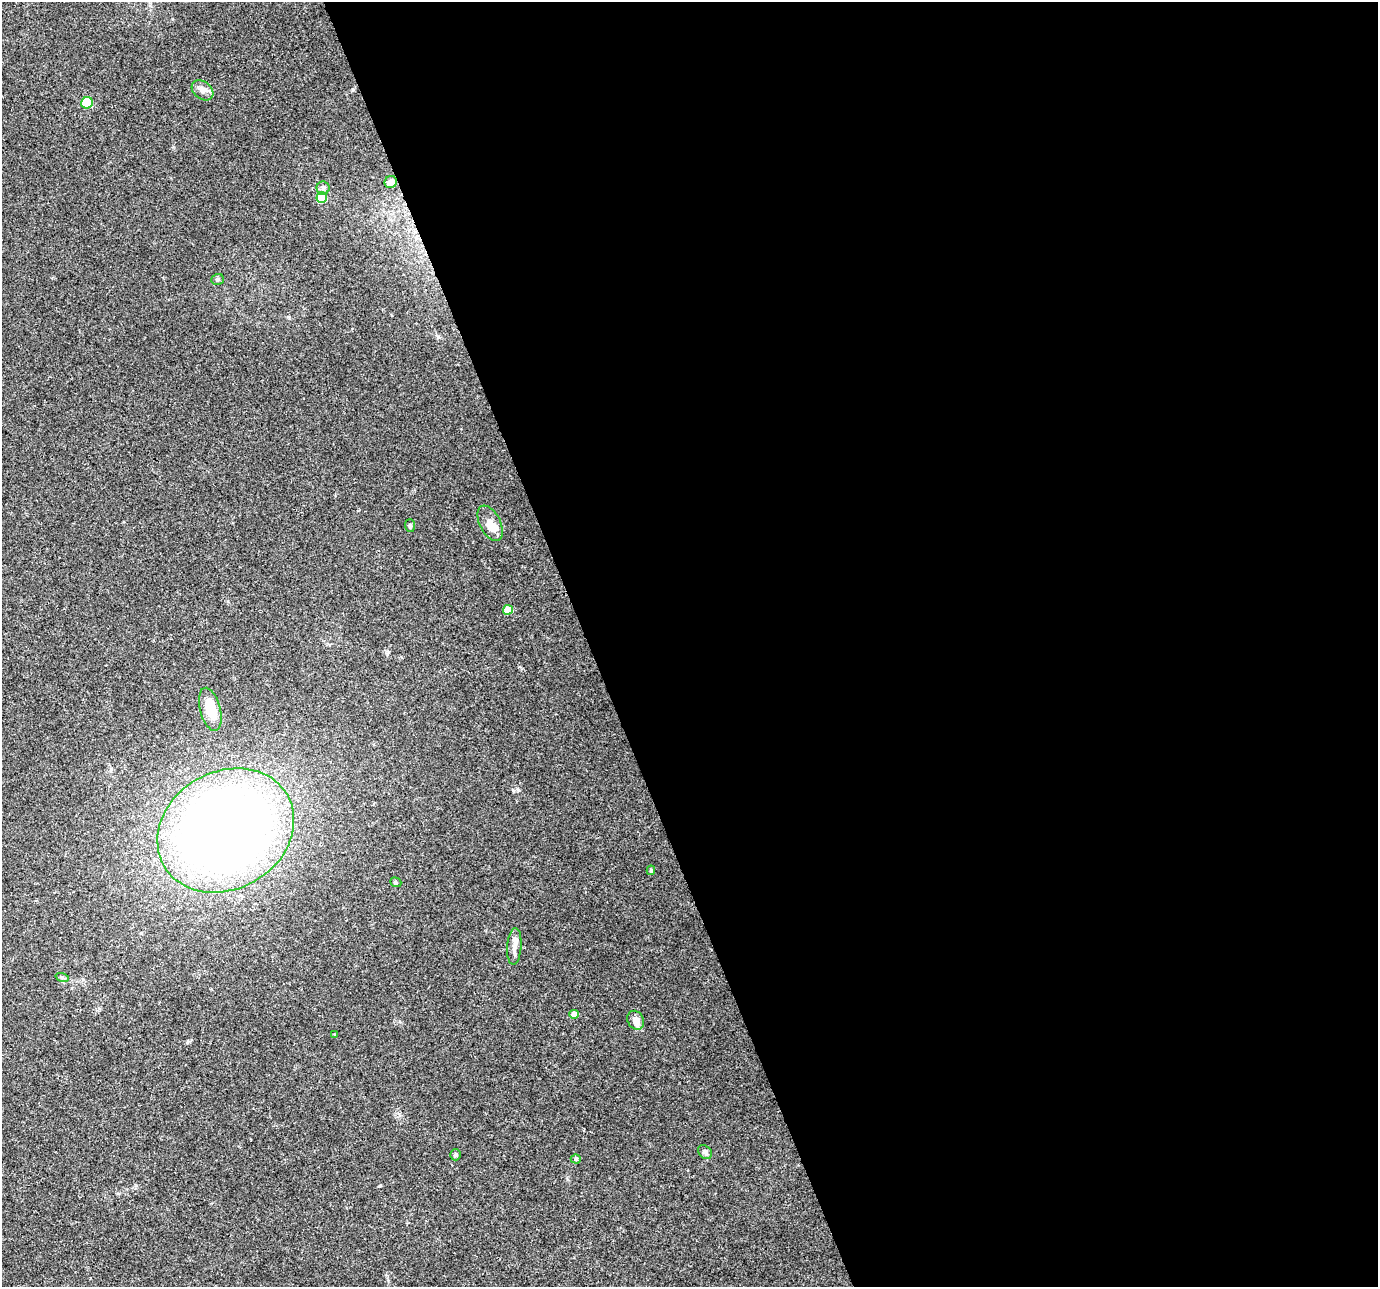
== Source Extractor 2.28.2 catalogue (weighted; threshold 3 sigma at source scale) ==
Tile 8 of 4 x 4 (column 4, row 2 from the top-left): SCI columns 4131-5506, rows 2702-3986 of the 5506 x 5346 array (HDU 1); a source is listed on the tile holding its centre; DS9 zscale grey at full resolution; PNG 1380 x 1289 px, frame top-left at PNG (2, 2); each listed source drawn as its Kron ellipse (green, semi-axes under 4 px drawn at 4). Shown black and unused: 57% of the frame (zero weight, under 3 of 4 exposures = <1% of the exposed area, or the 3 px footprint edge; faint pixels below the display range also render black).
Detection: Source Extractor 2.28.2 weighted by HDU 2 'WHT'; one run over the whole footprint, this tile lists its part. Background 0.0199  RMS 0.003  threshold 0.0133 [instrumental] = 3 sigma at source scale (4.5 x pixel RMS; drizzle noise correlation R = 1.50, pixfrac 1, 0.0396/0.0396 arcsec/px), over >= 5 px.
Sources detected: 23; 2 inside a brighter listed object's ellipse — not listed separately; the other 21 listed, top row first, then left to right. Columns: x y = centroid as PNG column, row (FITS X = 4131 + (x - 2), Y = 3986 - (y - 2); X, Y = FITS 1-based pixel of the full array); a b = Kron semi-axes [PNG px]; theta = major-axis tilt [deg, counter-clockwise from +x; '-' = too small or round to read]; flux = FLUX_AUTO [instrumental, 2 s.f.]
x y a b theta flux
202 90 12 8 -39 1.7
87 103 6 5 - 12
391 182 6 6 - 2.2
323 188 6 6 - 0.83
322 197 5 5 - 13
217 279 6 5 - 0.53
490 523 19 10 -63 3.3
410 526 6 5 - 0.53
508 610 5 4 - 6.4
210 709 22 10 -75 6.6
226 830 71 58 30 320
651 870 5 4 - 0.51
396 882 6 4 -21 0.41
514 946 18 7 86 1.9
62 977 7 4 -18 0.53
574 1014 5 4 - 2.7
636 1020 10 8 -60 2.3
335 1035 4 3 - 0.28
705 1152 8 6 -45 0.96
455 1155 5 5 - 0.59
576 1159 5 4 - 0.49
Unlisted compact peaks at least as high as the median listed source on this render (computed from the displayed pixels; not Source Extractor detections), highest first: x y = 518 790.